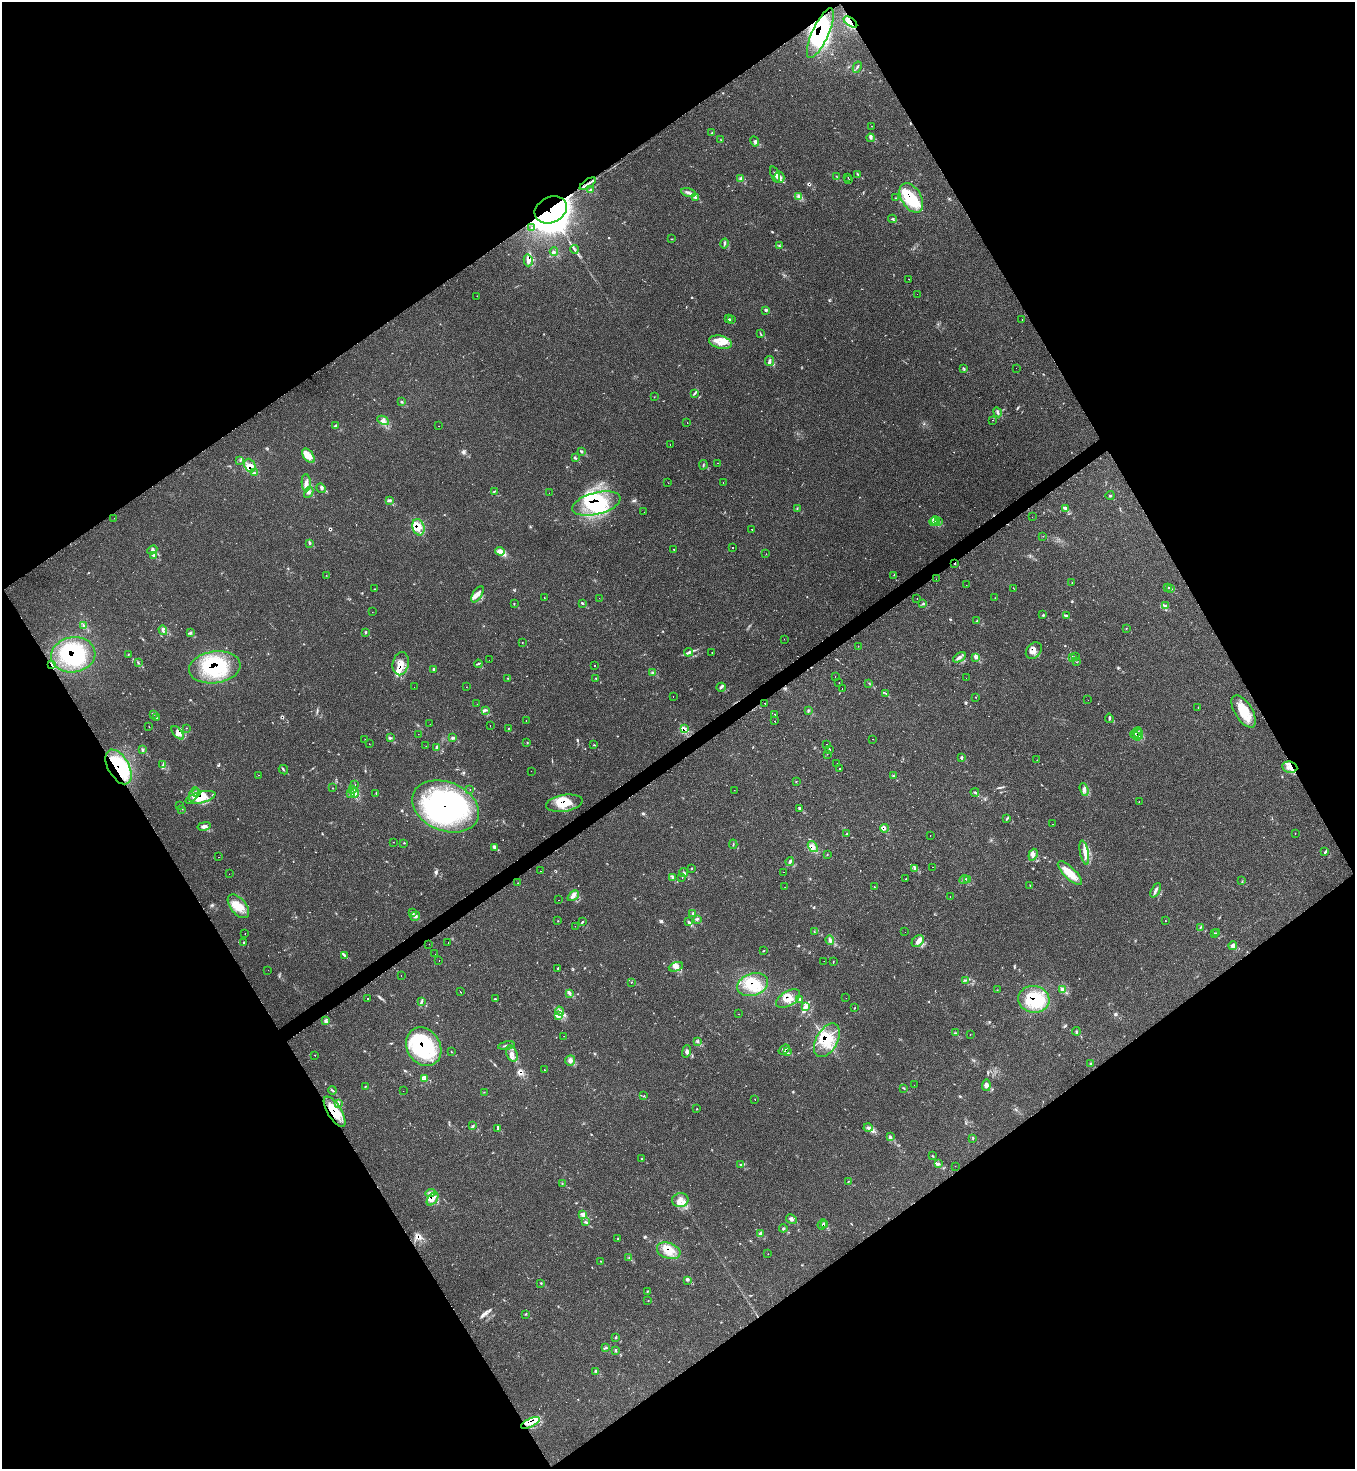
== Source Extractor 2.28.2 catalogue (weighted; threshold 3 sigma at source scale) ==
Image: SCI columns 154-5565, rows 20-5885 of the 5874 x 5886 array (HDU 1 of 3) = the unmasked area's bounding box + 8 px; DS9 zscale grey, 4 x 4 block average (1 PNG px = mean of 4 x 4 image px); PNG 1357 x 1471 px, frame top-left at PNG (2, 2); each listed source drawn as its Kron ellipse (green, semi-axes under 4 px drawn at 4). Shown black and unused: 49% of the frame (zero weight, under 2 of 3 exposures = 1% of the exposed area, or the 3 px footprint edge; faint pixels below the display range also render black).
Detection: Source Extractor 2.28.2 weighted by HDU 2 'WHT'. Background 0.0689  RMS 0.0065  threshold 0.0294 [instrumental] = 3 sigma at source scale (4.5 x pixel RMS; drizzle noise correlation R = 1.50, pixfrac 1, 0.05/0.05 arcsec/px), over >= 5 px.
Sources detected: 508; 1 too faint to see at this stretch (4 x 4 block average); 14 inside a brighter object's white glare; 39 cosmic-ray / hot-pixel residue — neither listed nor drawn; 11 coinciding with a brighter row at this scale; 64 inside a brighter listed object's ellipse — not listed separately; the other 379 listed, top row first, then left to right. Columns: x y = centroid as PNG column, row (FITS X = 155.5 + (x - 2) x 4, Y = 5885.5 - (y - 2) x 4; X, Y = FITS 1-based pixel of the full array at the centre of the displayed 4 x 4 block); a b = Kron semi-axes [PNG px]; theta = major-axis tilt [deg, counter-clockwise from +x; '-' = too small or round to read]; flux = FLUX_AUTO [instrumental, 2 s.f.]
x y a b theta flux
850 22 8 3 -35 23
820 33 27 8 66 280
857 67 6 2 62 4.2
872 126 2 2 - 1.7
712 133 2 2 - 2.5
871 138 4 2 - 4.4
721 140 2 2 - 1.6
755 141 5 3 - 6.6
775 174 9 3 -71 10
857 174 3 2 - 2.3
779 177 6 5 - 19
837 177 3 2 - 1.8
848 177 2 2 - 1
740 179 2 2 - 3.5
849 179 2 2 - 3
588 184 9 2 34 13
591 189 2 2 - 2.8
689 193 8 2 -13 11
798 197 3 2 - 4.6
695 198 3 3 - 5.9
896 198 3 2 - 1.8
911 198 16 10 -59 120
551 210 17 12 25 3900
892 219 4 2 - 3.9
531 227 2 2 - 1.8
671 239 2 2 - 1.7
724 243 5 2 - 5.6
780 246 3 2 - 3.8
574 249 4 2 - 5.8
554 252 4 2 - 5
528 260 6 4 -76 14
909 279 2 2 - 2.1
917 294 2 2 - 0.92
477 296 2 2 - 0.62
766 311 2 2 - 2.4
728 319 3 2 - 2.4
1022 319 2 2 - 3.1
731 320 3 2 - 3.8
761 334 2 2 - 1.3
720 342 11 6 -14 39
769 361 5 3 - 7.6
963 368 4 2 - 2.6
1016 368 2 2 - 1.1
695 393 4 2 - 4.4
654 397 2 2 - 1.2
401 402 2 2 - 1.4
998 412 5 2 - 5.8
383 420 6 3 -28 12
992 420 2 2 - 6.2
687 423 2 2 - 2.8
336 426 4 2 - 4.3
439 426 2 2 - 1.4
670 444 2 2 - 4.7
582 452 2 2 - 2.9
308 456 8 5 -54 27
575 458 4 2 - 4
240 460 2 2 - 2.1
717 463 2 2 - 2.1
703 465 5 2 - 3.4
250 466 7 5 -67 26
254 473 3 2 - 4.3
723 482 2 2 - 0.88
306 483 8 4 -88 18
668 483 2 2 - 1.1
321 488 5 2 - 4.6
494 491 3 2 - 3
309 492 6 2 62 7.4
549 493 2 2 - 6.7
1110 496 4 2 - 3.4
390 500 4 2 - 5.7
596 504 25 11 14 220
797 508 3 2 - 2.4
1066 508 4 3 - 5.9
644 512 2 2 - 1.5
1032 517 2 2 - 3.1
114 518 2 2 - 1.2
935 521 4 2 - 5.2
933 522 4 2 - 6.9
939 522 3 2 - 2.1
418 527 8 6 -74 31
752 529 2 2 - 1.3
1043 536 2 2 - 0.66
310 544 3 2 - 1.8
732 548 2 2 - 32
674 549 2 2 - 1.3
152 550 5 3 - 7.9
500 551 5 3 - 12
766 554 2 2 - 0.98
154 556 4 2 - 5.9
955 563 3 2 - 2.3
326 575 2 2 - 1
894 575 2 2 - 1.4
936 579 2 2 - 1
1072 583 2 2 - 1.4
966 585 2 2 - 1.1
1168 587 3 2 - 2.5
1013 588 2 2 - 5.7
1171 588 2 2 - 2.8
374 589 2 2 - 1
477 594 9 4 57 19
544 598 2 2 - 1.1
599 598 2 2 - 0.65
917 598 2 2 - 2.2
995 598 2 2 - 1.4
514 603 2 2 - 2
583 603 3 2 - 1.4
923 604 3 2 - 2.3
1165 606 3 2 - 2.6
372 612 2 2 - 1.8
1043 615 3 2 - 3.3
1066 615 3 2 - 3.7
977 620 2 2 - 2.8
83 625 3 2 - 3.5
1126 628 2 2 - 1
163 630 5 3 - 11
365 632 3 2 - 2.5
190 633 4 2 - 4.6
784 639 2 2 - 0.62
522 642 2 2 - 1.1
858 646 2 2 - 3.1
1034 651 9 7 49 24
688 652 4 2 - 7.6
712 652 2 2 - 0.9
128 654 2 2 - 1.4
73 655 22 17 9 280
959 657 7 3 30 11
976 657 3 2 - 5.8
1075 657 4 2 - 2.2
1073 658 4 2 - 3
489 660 2 2 - 1.6
1077 662 2 2 - 1.5
138 663 3 2 - 2.8
401 664 12 8 78 36
478 664 4 2 - 3.8
51 665 2 2 - 34
595 665 2 2 - 3.5
215 667 26 16 8 310
434 669 4 2 - 2.4
653 673 3 2 - 3.6
835 677 2 2 - 5.2
508 678 3 2 - 2.1
596 678 2 2 - 1.4
966 678 2 2 - 2.2
839 683 2 2 - 1.4
869 683 2 2 - 1.4
414 687 2 2 - 0.87
466 687 2 2 - 0.65
721 687 5 3 - 7.3
842 689 2 2 - 0.77
886 693 3 2 - 2.3
673 696 2 2 - 1.9
976 697 2 2 - 23
1088 700 2 2 - 0.79
477 704 2 2 - 1.6
765 704 2 2 - 2.2
1198 707 3 2 - 1.3
485 710 4 3 - 5.8
808 710 2 2 - 2.7
1244 711 18 8 -58 88
154 714 2 2 - 1.6
775 714 2 2 - 2.4
156 718 2 2 - 1.6
1109 718 5 2 - 4.1
526 720 2 2 - 0.89
775 721 2 2 - 1.8
430 724 2 2 - 10
490 726 2 2 - 1.9
149 727 2 2 - 1.1
186 728 2 2 - 0.79
508 728 3 2 - 1.6
684 728 4 3 - 8.7
178 733 8 4 -49 18
1136 733 6 2 44 5.8
418 734 2 2 - 0.69
1139 734 5 2 - 9.1
1136 736 5 2 - 7.5
390 738 2 2 - 3.5
453 738 4 2 - 5.1
873 739 2 2 - 3.3
365 740 2 2 - 1
527 742 2 2 - 1.3
369 744 2 2 - 0.73
827 744 2 2 - 6.6
594 745 3 2 - 2
426 746 2 2 - 2
437 748 2 2 - 9.1
142 749 3 2 - 3.6
830 749 2 2 - 6.4
827 754 2 2 - 0.67
962 757 4 2 - 4.2
1037 760 2 2 - 1.2
837 763 2 2 - 0.73
163 765 3 2 - 3.3
119 767 19 10 -60 240
1290 767 8 5 -11 25
840 768 2 2 - 3.6
283 770 5 2 - 3.8
531 771 2 2 - 13
259 775 2 2 - 1.3
893 776 3 2 - 3.8
796 782 2 2 - 1.8
355 784 2 2 - 0.95
332 788 2 2 - 1.5
470 789 2 2 - 2.3
352 790 3 2 - 4.2
734 790 2 2 - 5.9
1084 790 6 4 -72 13
975 792 4 2 - 4.6
197 793 3 2 - 8.6
355 793 4 2 - 8.2
376 793 2 2 - 1.4
194 794 7 2 68 11
351 794 3 2 - 4.6
200 798 15 5 15 72
1139 802 2 2 - 4.1
564 803 18 8 9 90
179 805 2 2 - 1.2
445 806 35 24 -22 610
799 808 4 3 - 5
182 809 2 2 - 1.5
1007 818 4 2 - 3.7
1052 824 2 2 - 5.1
204 826 7 3 13 9.8
885 828 4 2 - 3.9
847 833 2 2 - 2.2
1295 833 2 2 - 0.95
930 836 2 2 - 13
393 842 2 2 - 0.99
404 843 2 2 - 1.5
733 844 4 2 - 3.1
813 846 6 2 -52 9.5
495 847 3 2 - 4.2
1325 852 3 3 - 3.3
1084 853 12 3 -79 21
827 854 2 2 - 1.6
1033 855 6 3 70 13
219 857 2 2 - 0.9
790 862 4 3 - 6
933 867 2 2 - 1.8
691 868 3 2 - 1.5
915 869 3 2 - 4.7
541 871 2 2 - 6.6
783 872 2 2 - 4.3
684 873 4 3 - 6.5
1070 873 16 6 -44 61
229 874 2 2 - 0.72
673 877 2 2 - 3.5
682 878 2 2 - 7.9
906 879 2 2 - 9.3
968 879 2 2 - 1.9
964 880 5 2 - 3.9
1242 881 2 2 - 1.6
518 883 2 2 - 1.6
1030 885 2 2 - 0.9
785 887 2 2 - 0.46
874 887 2 2 - 2.6
1156 890 8 2 63 9.9
573 896 6 3 38 14
950 897 2 2 - 4.7
558 900 2 2 - 2.4
238 906 14 8 -51 54
413 913 2 2 - 2.5
693 914 3 2 - 3.2
415 916 5 3 - 7.2
697 919 3 2 - 1.5
558 921 2 2 - 1.1
583 921 2 2 - 1.9
1165 921 2 2 - 1.1
688 922 4 2 - 4.2
575 926 2 2 - 0.52
1200 927 4 2 - 3.1
814 932 2 2 - 1.5
905 932 2 2 - 0.83
1217 933 3 2 - 1.9
245 934 2 2 - 3.3
1214 934 2 2 - 2.5
830 940 5 3 - 7.8
918 941 7 5 41 16
243 942 3 2 - 1.6
448 942 2 2 - 2.2
429 944 2 2 - 2.4
1233 946 4 3 - 11
764 951 3 2 - 2.7
435 954 2 2 - 1.8
345 955 3 2 - 4.8
439 960 2 2 - 1.9
824 961 2 2 - 0.49
833 961 2 2 - 1.3
676 967 7 4 20 15
558 968 2 2 - 2.7
268 970 2 2 - 0.63
401 976 2 2 - 2
965 980 2 2 - 2.4
631 983 2 2 - 1.1
753 985 16 11 18 93
1063 989 4 3 - 7
997 990 2 2 - 0.94
461 992 2 2 - 1.4
569 993 4 3 - 6.1
368 998 2 2 - 21
846 998 2 2 - 0.82
495 999 3 2 - 3.2
788 999 13 7 31 39
1034 999 16 13 -7 170
799 1000 4 2 - 4
421 1002 3 2 - 4.6
806 1007 4 3 - 9.4
855 1008 3 2 - 1.9
560 1011 4 3 - 9.3
739 1014 2 2 - 2.7
558 1015 3 2 - 3.3
326 1021 3 2 - 2.8
1076 1031 4 2 - 4.3
956 1033 3 2 - 2.3
970 1035 2 2 - 0.85
564 1036 2 2 - 0.59
827 1040 18 10 60 110
697 1042 2 2 - 1.9
506 1045 8 2 11 8.5
424 1047 20 16 -58 350
784 1050 6 3 38 7.5
686 1051 6 3 78 8.9
451 1052 3 2 - 1.4
787 1052 3 2 - 2.6
512 1053 8 5 -67 19
315 1055 2 2 - 11
570 1061 5 5 - 12
1091 1064 3 2 - 2.5
545 1070 2 2 - 17
424 1078 4 3 - 9.7
914 1085 2 2 - 0.44
986 1085 6 4 83 9.8
365 1087 2 2 - 1.9
904 1088 3 2 - 2.6
333 1090 4 2 - 4.6
403 1091 2 2 - 0.62
484 1092 2 2 - 1.1
644 1096 2 2 - 1.9
755 1099 2 2 - 1.4
338 1104 2 2 - 1.8
697 1109 2 2 - 1.2
335 1112 17 7 -58 91
472 1126 3 2 - 4.4
868 1128 4 3 - 8.3
497 1129 3 2 - 3.4
890 1136 3 2 - 4.4
973 1138 3 2 - 2.6
932 1156 2 2 - 2.2
642 1159 2 2 - 2
741 1164 3 2 - 3.3
938 1164 4 2 - 3.5
955 1166 2 2 - 0.64
849 1181 2 2 - 1.5
562 1183 2 2 - 2
431 1193 5 3 - 9.6
432 1199 8 4 55 21
680 1200 8 7 - 29
583 1214 3 3 - 12
791 1219 6 4 -30 10
585 1222 3 2 - 4.4
822 1224 5 2 - 4
825 1225 2 2 - 1.8
783 1228 4 2 - 4.1
760 1233 3 3 - 4.6
618 1238 2 2 - 1.2
669 1251 12 8 -19 48
768 1254 2 2 - 0.89
629 1258 3 2 - 1.4
601 1261 2 2 - 1.1
688 1280 3 2 - 3.2
541 1283 2 2 - 2.5
647 1291 2 2 - 2.1
648 1301 2 2 - 1
526 1314 3 2 - 2.5
615 1338 3 2 - 2.6
606 1348 3 2 - 2.4
616 1351 3 2 - 4
595 1371 2 2 - 2.4
530 1423 10 4 26 26
Overlapping masked pixels (flux is a lower limit): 43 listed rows (the first 20) at x y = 850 22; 820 33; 588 184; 911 198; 551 210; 528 260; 250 466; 596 504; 933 522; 418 527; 152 550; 955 563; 1034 651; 73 655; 401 664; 51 665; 215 667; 684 728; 178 733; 1136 733
Diffuse or blended objects may show on this block-average render without a row.